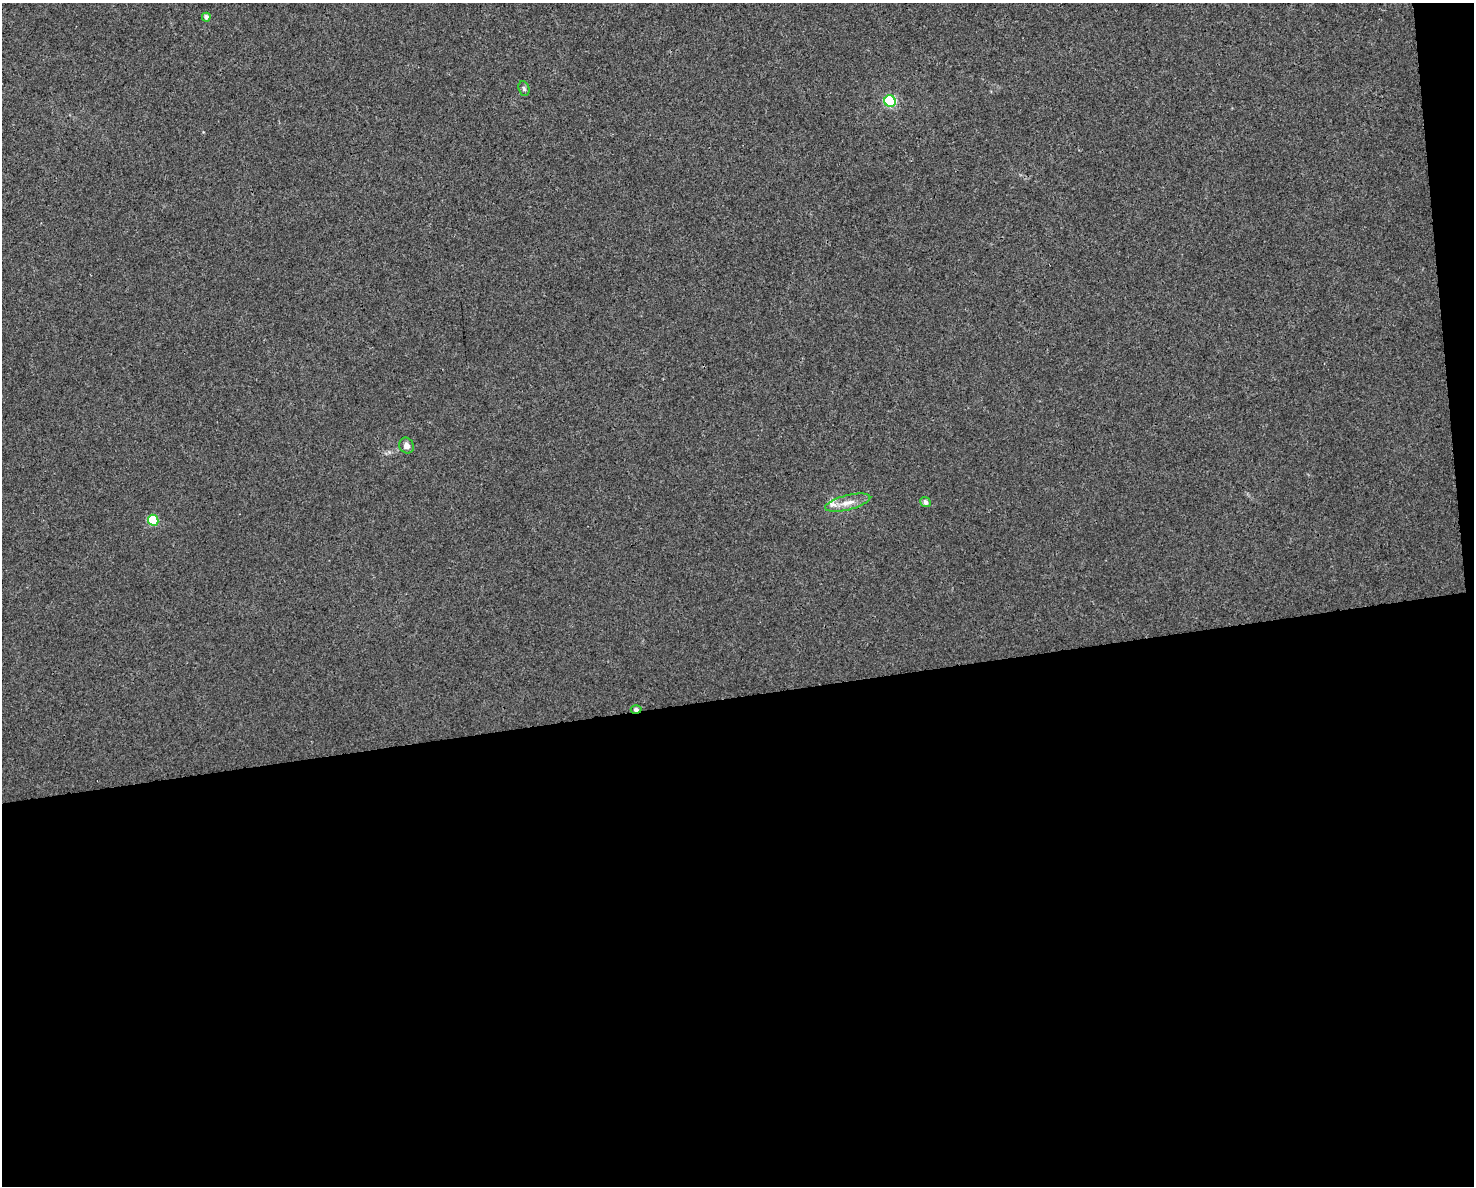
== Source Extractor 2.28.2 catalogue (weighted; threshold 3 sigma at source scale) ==
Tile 12 of 3 x 4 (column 3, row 4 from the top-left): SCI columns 3008-4479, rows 1-1184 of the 4497 x 4734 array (HDU 1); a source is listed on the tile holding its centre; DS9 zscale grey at full resolution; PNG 1476 x 1188 px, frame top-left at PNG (2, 3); each listed source drawn as its Kron ellipse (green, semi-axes under 4 px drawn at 4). Shown black and unused: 43% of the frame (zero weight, under 3 of 4 exposures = <1% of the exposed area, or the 3 px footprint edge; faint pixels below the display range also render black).
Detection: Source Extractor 2.28.2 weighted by HDU 2 'WHT'; one run over the whole footprint, this tile lists its part. Background 0.00208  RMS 0.002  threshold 0.00921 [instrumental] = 3 sigma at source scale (4.5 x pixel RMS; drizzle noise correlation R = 1.50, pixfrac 1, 0.0396/0.0396 arcsec/px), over >= 5 px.
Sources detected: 9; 1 inside a brighter listed object's ellipse — not listed separately; the other 8 listed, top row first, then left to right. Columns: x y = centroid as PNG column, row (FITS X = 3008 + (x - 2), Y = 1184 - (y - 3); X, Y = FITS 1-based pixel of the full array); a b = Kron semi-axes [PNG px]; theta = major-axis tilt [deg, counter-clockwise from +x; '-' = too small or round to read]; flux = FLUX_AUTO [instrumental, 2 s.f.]
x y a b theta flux
206 17 4 4 - 0.89
524 89 7 5 -73 0.45
890 101 6 5 - 20
406 446 8 7 - 1.1
925 502 5 4 - 0.78
848 503 23 7 14 2.3
153 520 5 5 - 12
636 709 5 3 - 0.79
Overlapping masked pixels (flux is a lower limit): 1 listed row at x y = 636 709